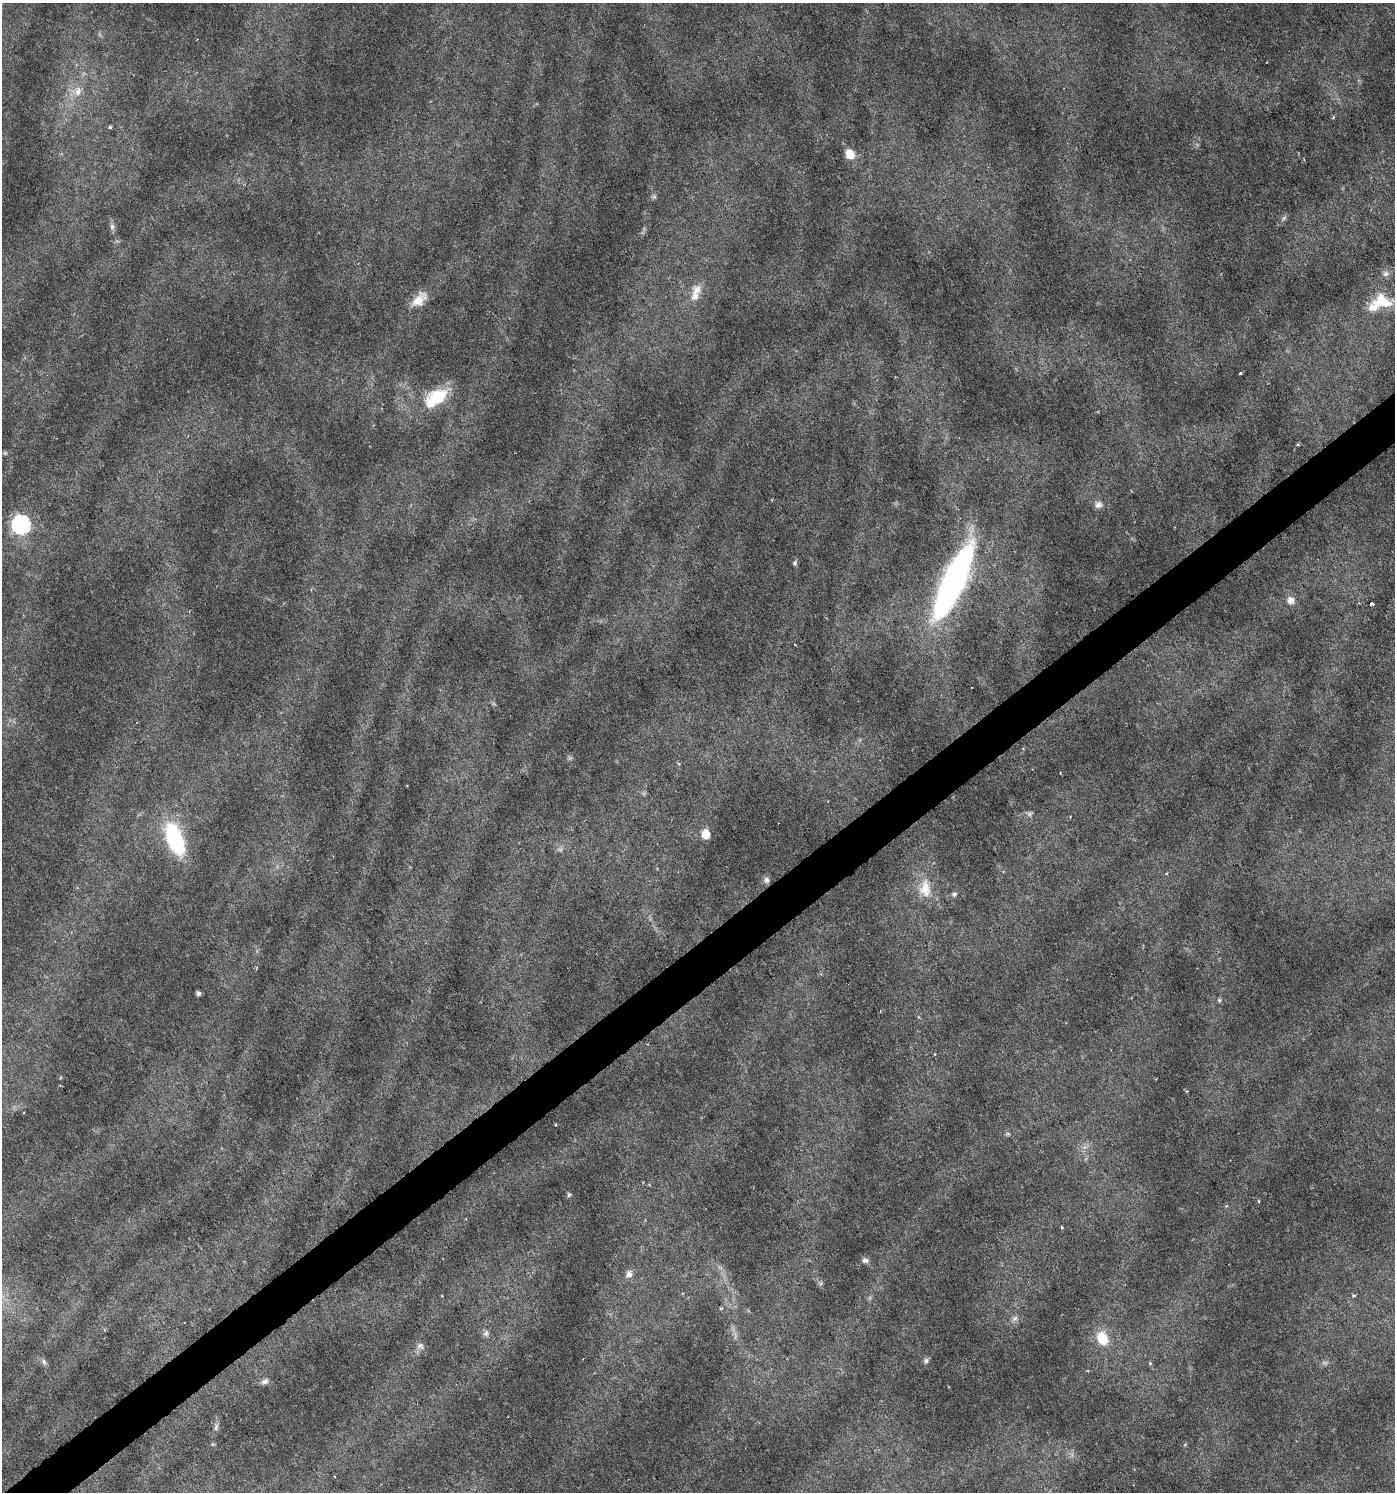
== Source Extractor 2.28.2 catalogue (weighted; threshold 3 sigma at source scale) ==
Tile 7 of 4 x 4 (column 3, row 2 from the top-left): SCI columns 2917-4309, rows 2982-4471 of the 5896 x 5961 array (HDU 1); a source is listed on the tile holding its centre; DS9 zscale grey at full resolution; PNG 1397 x 1494 px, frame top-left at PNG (2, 3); no overlay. Shown black and unused: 3% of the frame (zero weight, under 3 of 6 exposures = <1% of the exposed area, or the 3 px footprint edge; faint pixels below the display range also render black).
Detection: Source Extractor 2.28.2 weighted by HDU 2 'WHT'; one run over the whole footprint, this tile lists its part. Background 0.0224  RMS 0.0023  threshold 0.00929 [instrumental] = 3 sigma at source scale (4.09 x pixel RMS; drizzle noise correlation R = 1.36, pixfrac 0.8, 0.0396/0.0396 arcsec/px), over >= 5 px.
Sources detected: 48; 2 too faint to see at this stretch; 1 cosmic-ray / hot-pixel residue — not listed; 2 inside a brighter listed object's ellipse — not listed separately; the other 43 listed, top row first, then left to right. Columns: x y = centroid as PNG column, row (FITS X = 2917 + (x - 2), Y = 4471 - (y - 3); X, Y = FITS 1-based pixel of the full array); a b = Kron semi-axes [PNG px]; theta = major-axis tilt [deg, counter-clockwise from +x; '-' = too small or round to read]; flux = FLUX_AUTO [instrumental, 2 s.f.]
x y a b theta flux
78 91 15 8 74 2
1333 117 5 3 - 0.22
110 127 4 3 - 0.5
850 154 11 9 -59 2.9
112 227 8 6 -76 0.65
1386 273 9 7 25 0.81
697 290 16 10 50 2.2
419 299 24 13 45 3.3
1382 301 25 18 -12 6.1
1240 373 3 2 - 0.34
436 398 27 15 35 9.6
1098 505 10 9 - 0.98
20 524 9 8 - 50
795 563 6 6 - 0.41
954 580 75 19 65 69
1290 600 9 8 - 1.4
1371 604 4 3 - 1.1
1029 814 7 6 - 0.55
705 834 6 6 - 5.1
175 839 36 16 -69 20
1167 873 4 3 - 0.19
766 880 8 7 - 0.72
925 888 27 16 -86 4.8
954 894 7 6 - 0.45
198 993 4 4 - 0.78
1219 1000 5 4 - 0.39
569 1195 7 5 89 0.32
1259 1201 4 3 - 0.2
1226 1206 5 3 - 0.23
1062 1227 4 3 - 0.21
865 1260 9 7 -12 0.71
629 1274 10 9 - 1
1354 1295 5 3 - 0.24
721 1308 5 3 - 0.21
1015 1318 10 7 38 0.79
486 1333 10 7 78 0.74
1102 1338 15 11 -61 4.9
420 1346 11 8 -28 0.95
926 1361 8 6 89 0.55
44 1362 8 6 -72 0.56
1150 1363 5 4 - 0.28
265 1381 9 7 22 0.72
216 1427 11 5 73 0.6